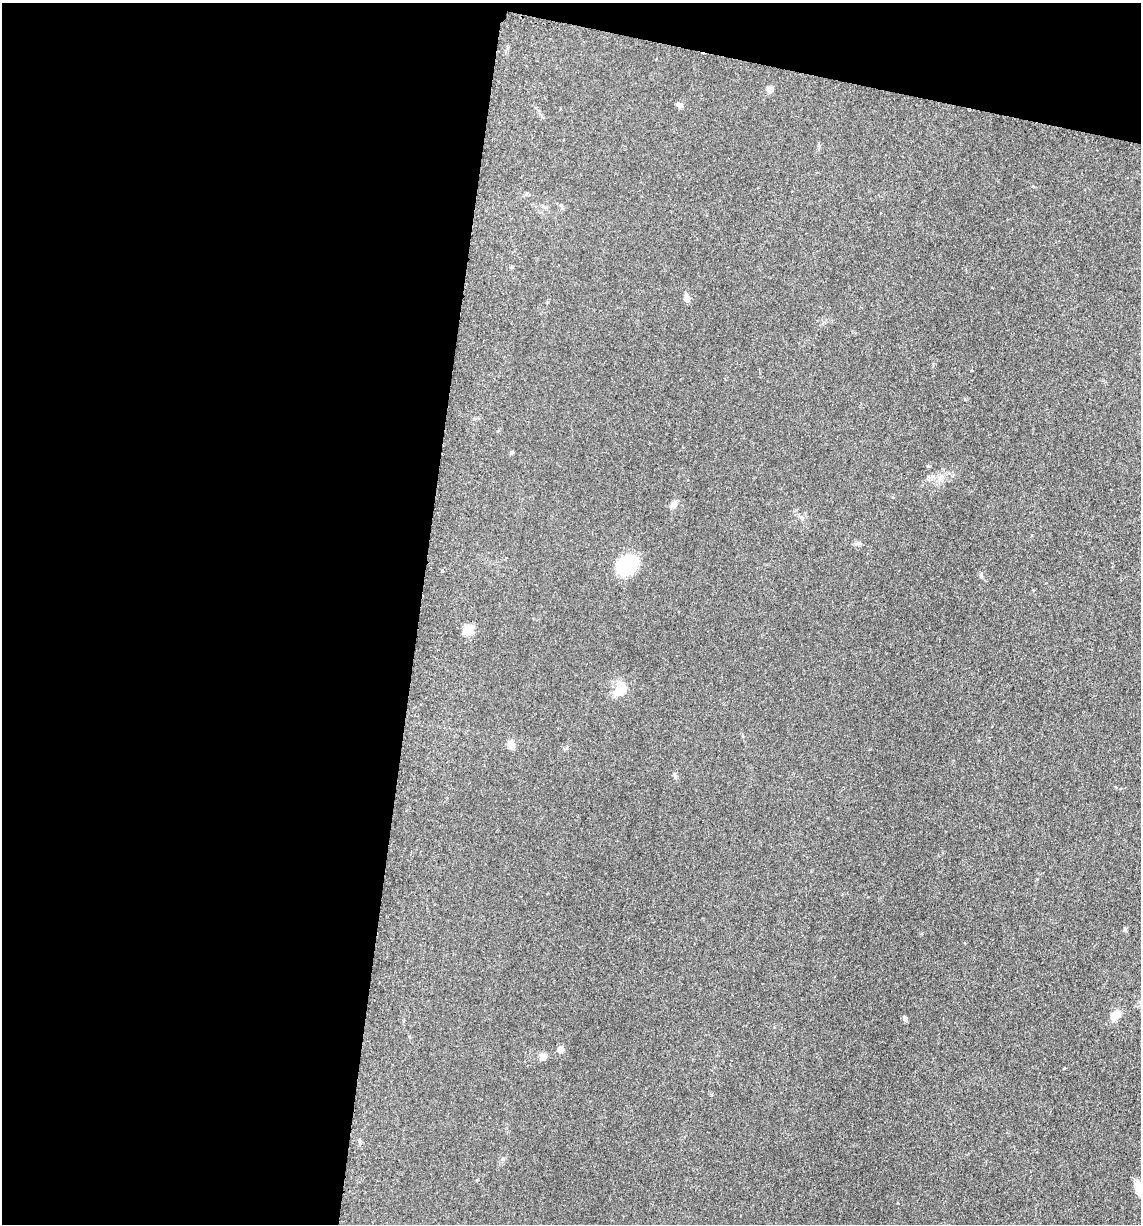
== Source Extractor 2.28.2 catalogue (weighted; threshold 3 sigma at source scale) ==
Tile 1 of 4 x 4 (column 1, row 1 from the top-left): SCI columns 246-1384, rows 3686-4907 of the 4978 x 4921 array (HDU 1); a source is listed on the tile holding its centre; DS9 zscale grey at full resolution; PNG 1143 x 1226 px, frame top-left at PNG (2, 3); no overlay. Shown black and unused: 40% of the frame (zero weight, under 3 of 5 exposures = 4% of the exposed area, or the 3 px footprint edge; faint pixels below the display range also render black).
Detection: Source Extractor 2.28.2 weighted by HDU 2 'WHT'; one run over the whole footprint, this tile lists its part. Background 0.0561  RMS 0.0058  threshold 0.0263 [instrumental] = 3 sigma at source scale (4.5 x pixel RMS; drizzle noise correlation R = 1.50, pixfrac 1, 0.05/0.05 arcsec/px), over >= 5 px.
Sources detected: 15; all 15 listed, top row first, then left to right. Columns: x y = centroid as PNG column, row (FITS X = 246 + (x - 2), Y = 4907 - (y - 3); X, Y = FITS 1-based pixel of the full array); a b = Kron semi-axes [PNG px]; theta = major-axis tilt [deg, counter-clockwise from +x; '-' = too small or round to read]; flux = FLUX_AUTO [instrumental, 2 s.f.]
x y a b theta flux
770 89 8 7 - 2.6
679 105 7 6 - 1.9
511 267 5 3 - 0.55
687 298 9 6 -79 3.1
511 453 5 4 - 0.76
673 505 10 8 56 2.2
627 565 14 11 38 61
468 630 13 11 54 6
619 690 17 11 46 8.8
511 745 9 7 -66 4.9
675 777 8 3 -77 0.97
1115 1015 11 8 49 5.9
905 1019 7 5 -59 1.2
560 1049 7 6 - 3
543 1057 10 8 -51 2.4
Unlisted compact peaks at least as high as the median listed source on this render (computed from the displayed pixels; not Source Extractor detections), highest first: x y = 1125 929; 981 576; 1064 1068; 442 571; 503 1159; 965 399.